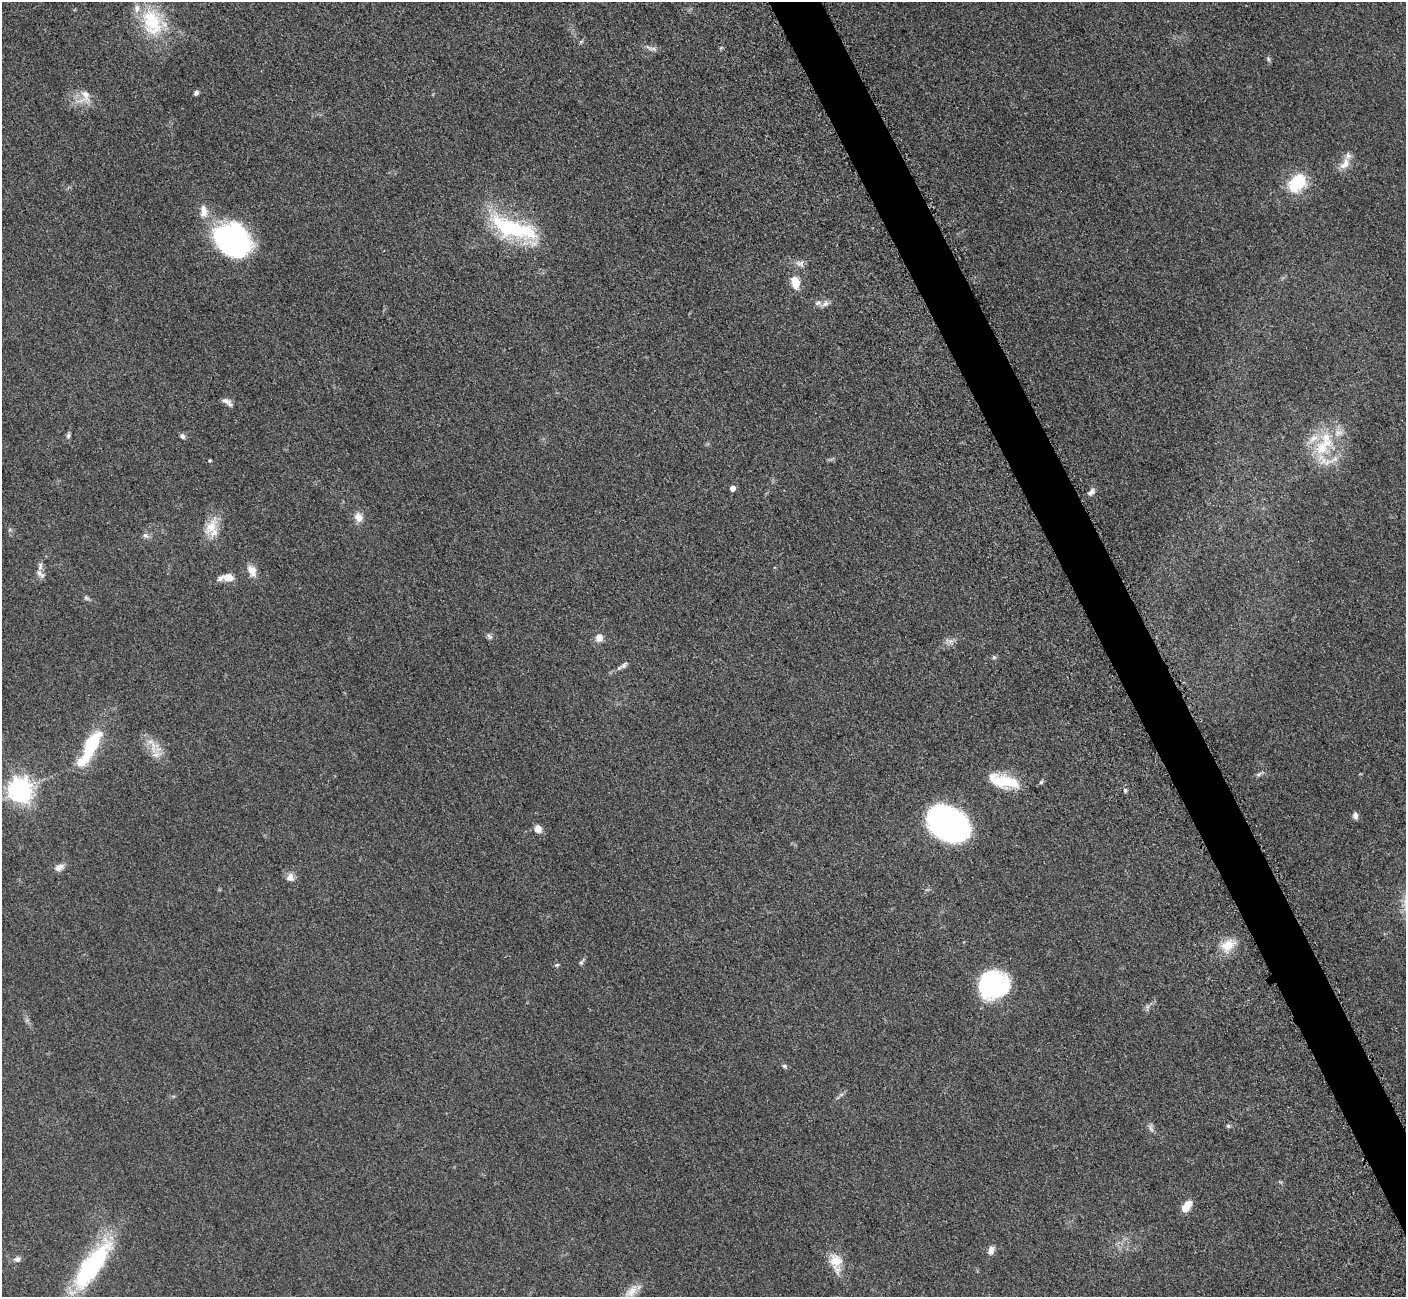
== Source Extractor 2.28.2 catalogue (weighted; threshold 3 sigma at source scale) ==
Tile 6 of 4 x 4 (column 2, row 2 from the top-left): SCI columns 1470-2873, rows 2778-4072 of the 5700 x 5663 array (HDU 1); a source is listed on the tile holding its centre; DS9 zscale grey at full resolution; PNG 1408 x 1299 px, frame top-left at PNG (2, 2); no overlay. Shown black and unused: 3% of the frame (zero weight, under 3 of 5 exposures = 3% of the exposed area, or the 3 px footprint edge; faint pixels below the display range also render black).
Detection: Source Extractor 2.28.2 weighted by HDU 2 'WHT'; one run over the whole footprint, this tile lists its part. Background 0.0531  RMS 0.0059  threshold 0.0264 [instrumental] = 3 sigma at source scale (4.5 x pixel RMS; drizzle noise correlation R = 1.50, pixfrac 1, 0.05/0.05 arcsec/px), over >= 5 px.
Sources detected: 74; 4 inside a brighter object's white glare — not listed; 11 inside a brighter listed object's ellipse — not listed separately; the other 59 listed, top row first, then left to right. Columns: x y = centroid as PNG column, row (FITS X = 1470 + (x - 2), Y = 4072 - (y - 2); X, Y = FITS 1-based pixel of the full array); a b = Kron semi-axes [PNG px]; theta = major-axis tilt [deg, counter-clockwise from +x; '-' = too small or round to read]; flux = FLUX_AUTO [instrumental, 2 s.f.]
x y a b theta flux
153 22 40 30 -61 38
581 42 6 5 - 0.87
649 48 19 4 -27 2.1
1268 59 7 5 -70 1.1
196 93 6 5 - 1.5
85 96 24 16 57 9.2
1345 164 20 11 57 6.5
1297 183 16 11 48 32
204 211 20 10 -86 6.5
513 228 56 19 -19 61
232 238 39 31 -10 91
800 263 12 8 -17 3
795 282 13 8 -79 10
825 303 13 7 30 2.6
226 401 12 6 -12 2.5
68 436 7 5 75 1.3
182 436 7 5 -59 1.7
1323 447 36 18 42 26
209 460 4 4 - 0.65
732 488 5 4 - 4.1
1091 492 11 7 47 2.4
358 517 11 10 - 5.3
211 527 29 13 58 11
145 535 9 7 -42 2
252 571 14 9 -62 6.1
39 573 11 8 -59 2.8
228 577 14 8 -10 5.4
86 598 9 5 -28 1.3
489 636 10 6 -51 1.6
599 638 9 9 - 4.4
950 641 7 5 45 2
994 657 6 5 - 0.99
624 665 12 6 42 2.1
91 745 44 16 66 30
153 747 23 6 -81 6.2
1259 774 10 4 27 1.5
1004 781 35 14 -14 22
1041 782 6 5 - 1
20 790 8 8 - 550
1125 790 6 5 - 0.95
1355 816 8 6 -85 2.2
948 824 29 21 -29 240
538 829 9 8 - 4.1
59 867 13 8 23 3.3
290 877 11 10 - 3.8
1227 945 20 15 53 10
581 962 11 5 58 1.3
557 965 6 4 20 0.9
992 988 42 24 46 48
784 1066 6 5 - 1.1
841 1095 7 4 19 1.1
1228 1126 6 5 - 1.1
1151 1129 7 6 - 1.8
1186 1206 14 8 56 6.8
991 1250 11 7 74 3.1
17 1259 7 6 - 2.3
836 1262 28 14 -78 11
92 1266 68 20 55 68
631 1291 24 11 47 7.4
Isophote crosses this tile's border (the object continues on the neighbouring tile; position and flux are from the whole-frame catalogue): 1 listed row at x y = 631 1291